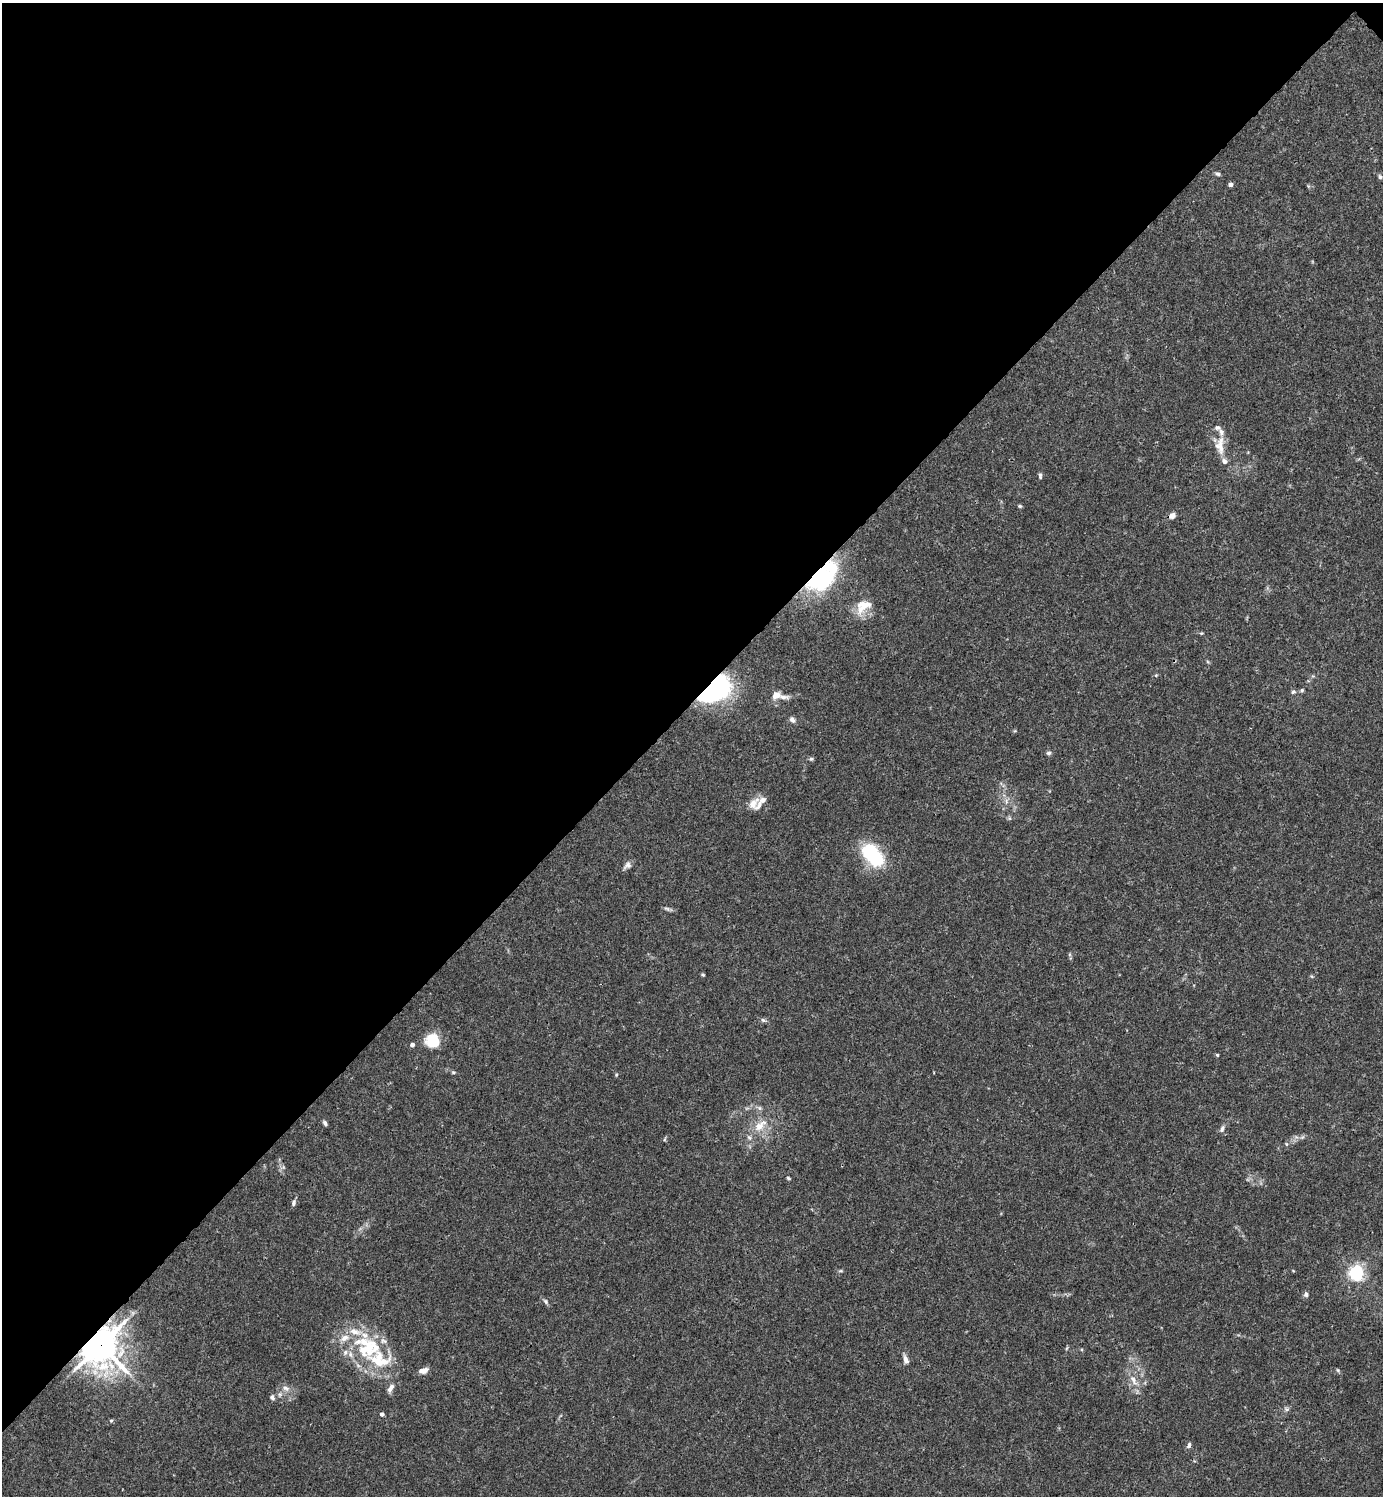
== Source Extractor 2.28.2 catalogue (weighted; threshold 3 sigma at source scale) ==
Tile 2 of 4 x 4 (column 2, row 1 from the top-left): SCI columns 1681-3061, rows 4485-5978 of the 5981 x 5982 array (HDU 1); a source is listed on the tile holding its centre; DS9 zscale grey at full resolution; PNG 1385 x 1498 px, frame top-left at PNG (2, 3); no overlay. Shown black and unused: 47% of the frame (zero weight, under 3 of 4 exposures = <1% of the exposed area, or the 3 px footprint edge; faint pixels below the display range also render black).
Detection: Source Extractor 2.28.2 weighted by HDU 2 'WHT'; one run over the whole footprint, this tile lists its part. Background 0.0151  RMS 0.0022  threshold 0.00971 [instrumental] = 3 sigma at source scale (4.5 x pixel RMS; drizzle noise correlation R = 1.50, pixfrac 1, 0.05/0.05 arcsec/px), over >= 5 px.
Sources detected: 66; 1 inside a brighter object's white glare — not listed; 15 inside a brighter listed object's ellipse — not listed separately; the other 50 listed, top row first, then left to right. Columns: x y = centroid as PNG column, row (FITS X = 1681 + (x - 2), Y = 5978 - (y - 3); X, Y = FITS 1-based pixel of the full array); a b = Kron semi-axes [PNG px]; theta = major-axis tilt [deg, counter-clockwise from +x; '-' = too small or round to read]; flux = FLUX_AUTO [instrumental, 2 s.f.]
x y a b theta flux
1218 174 7 5 -15 0.42
1380 177 7 5 -74 0.39
1230 184 4 4 - 0.76
1220 446 27 12 90 3.1
1040 476 7 4 -84 0.4
1020 506 5 4 - 0.29
1172 516 9 7 30 0.92
820 576 33 23 52 21
863 606 25 15 33 4
1201 633 6 3 -16 0.24
715 689 31 18 39 34
1302 690 5 5 - 0.31
1293 692 6 5 - 0.39
776 695 9 7 24 1.9
792 719 8 6 -51 0.64
1049 753 7 5 3 0.42
811 759 5 5 - 0.35
753 804 16 10 51 2
873 855 25 14 -51 16
627 865 12 7 36 0.87
667 908 9 4 -10 0.48
703 975 4 4 - 0.23
763 1020 7 6 - 0.45
433 1041 14 14 - 5.8
412 1045 4 4 - 0.86
1217 1055 4 4 - 0.24
453 1072 5 4 - 0.28
616 1075 5 4 - 0.21
759 1108 7 4 -89 0.42
325 1123 7 4 -59 0.44
760 1125 22 10 40 3.3
1222 1129 10 5 70 0.62
665 1139 6 4 70 0.25
788 1178 6 3 -46 0.25
293 1203 8 5 74 0.53
840 1271 6 4 17 0.27
1356 1273 6 6 - 48
1306 1294 6 6 - 0.56
546 1301 8 5 -52 0.49
101 1345 13 12 - 360
906 1359 12 6 -70 0.92
379 1360 73 31 -36 18
1338 1370 5 5 - 0.28
1133 1380 18 7 -62 1.9
286 1388 11 6 -20 1
272 1397 7 6 - 0.57
1286 1409 7 4 -45 0.38
382 1414 4 4 - 0.62
111 1420 6 4 0 0.28
1189 1445 8 5 68 0.53
Overlapping masked pixels (flux is a lower limit): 3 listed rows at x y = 820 576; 715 689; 101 1345